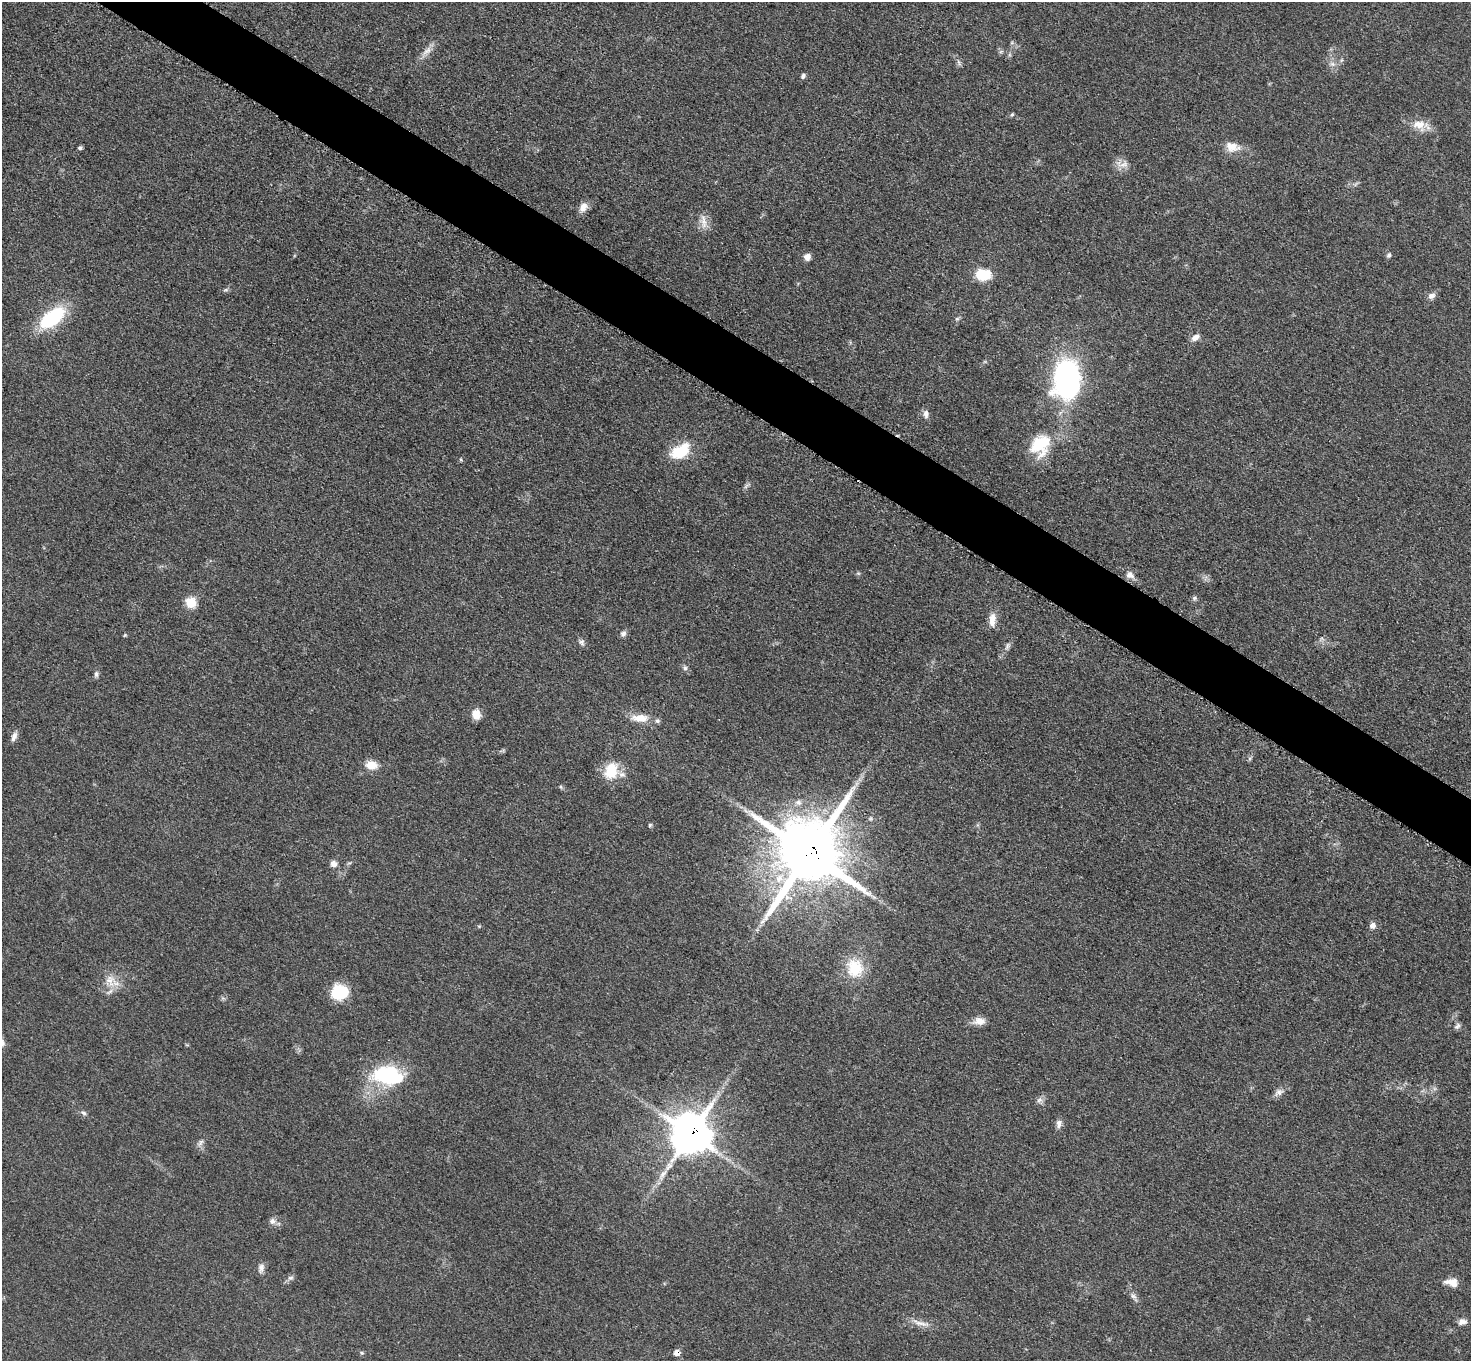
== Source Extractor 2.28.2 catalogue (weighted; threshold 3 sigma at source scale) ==
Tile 11 of 4 x 4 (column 3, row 3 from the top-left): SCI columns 2949-4417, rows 1521-2879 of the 5894 x 5897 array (HDU 1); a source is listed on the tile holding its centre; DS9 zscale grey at full resolution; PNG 1473 x 1363 px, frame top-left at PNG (2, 2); no overlay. Shown black and unused: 4% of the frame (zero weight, under 3 of 5 exposures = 1% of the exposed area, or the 3 px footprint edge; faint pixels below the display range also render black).
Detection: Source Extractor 2.28.2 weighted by HDU 2 'WHT'; one run over the whole footprint, this tile lists its part. Background 0.0479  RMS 0.0053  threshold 0.024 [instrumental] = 3 sigma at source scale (4.5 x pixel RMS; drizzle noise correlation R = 1.50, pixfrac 1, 0.05/0.05 arcsec/px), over >= 5 px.
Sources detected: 68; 1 long thin detection or spike segment (spike, bleed or trail) — not listed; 2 inside a brighter listed object's ellipse — not listed separately; the other 65 listed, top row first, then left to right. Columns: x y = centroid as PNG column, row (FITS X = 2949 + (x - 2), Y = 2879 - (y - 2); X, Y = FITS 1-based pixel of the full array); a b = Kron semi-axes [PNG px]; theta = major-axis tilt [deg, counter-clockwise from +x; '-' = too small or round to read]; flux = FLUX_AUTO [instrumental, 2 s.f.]
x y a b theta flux
427 51 16 7 39 3.8
959 63 10 3 -61 1.1
1332 64 8 6 -21 2
803 76 6 5 - 1.4
1012 114 5 5 - 0.77
1419 124 18 11 4 7.2
1232 147 20 13 -13 7
80 148 5 4 - 1.2
1123 164 18 8 11 4.1
583 207 13 9 61 3.9
703 221 22 7 -83 4.5
1389 255 7 5 61 1.1
807 257 8 8 - 2.9
983 274 14 10 -3 16
226 290 7 4 1 0.91
1432 296 10 7 33 2.5
52 318 30 14 37 37
957 319 6 5 - 0.92
1195 337 12 7 31 3.1
1067 379 34 22 85 130
926 414 11 7 -87 2.4
1040 445 27 22 57 23
680 451 21 13 33 21
746 486 9 4 58 1.2
1130 575 12 9 -30 3.1
1194 598 6 5 - 1.1
191 603 6 6 - 23
992 620 19 8 86 5.4
623 634 8 6 47 1.9
125 635 5 4 - 0.58
581 642 8 6 90 1.5
1007 646 11 6 66 1.8
685 668 6 6 - 1.2
96 674 9 5 84 1.4
476 714 11 9 -84 6.4
640 718 21 10 -3 7.6
14 736 13 6 69 2.6
371 765 13 9 -4 7.6
611 771 19 14 72 16
561 787 6 4 -71 0.74
650 825 5 4 - 0.71
809 853 21 19 65 3900
333 864 8 8 - 2.7
1372 925 9 8 - 2.2
855 968 26 22 -69 18
110 981 18 13 -66 7.7
339 992 15 13 17 26
979 1021 15 9 0 4.7
1457 1026 9 6 41 1.5
387 1075 38 22 -9 40
1279 1092 13 8 29 2.7
1039 1100 10 6 37 1.9
83 1113 9 5 -19 1.3
1059 1124 11 7 82 2.5
690 1134 15 14 - 1000
201 1142 10 5 54 1.8
272 1221 9 7 -64 2.2
261 1268 13 7 77 2.5
290 1278 9 5 17 1.5
1452 1282 15 8 -11 5.8
1133 1296 9 7 -32 1.8
1462 1322 11 8 16 2.5
920 1323 26 6 -15 4.4
362 1353 5 4 - 0.72
677 1353 7 7 - 3
Overlapping masked pixels (flux is a lower limit): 3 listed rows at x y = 809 853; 690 1134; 677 1353